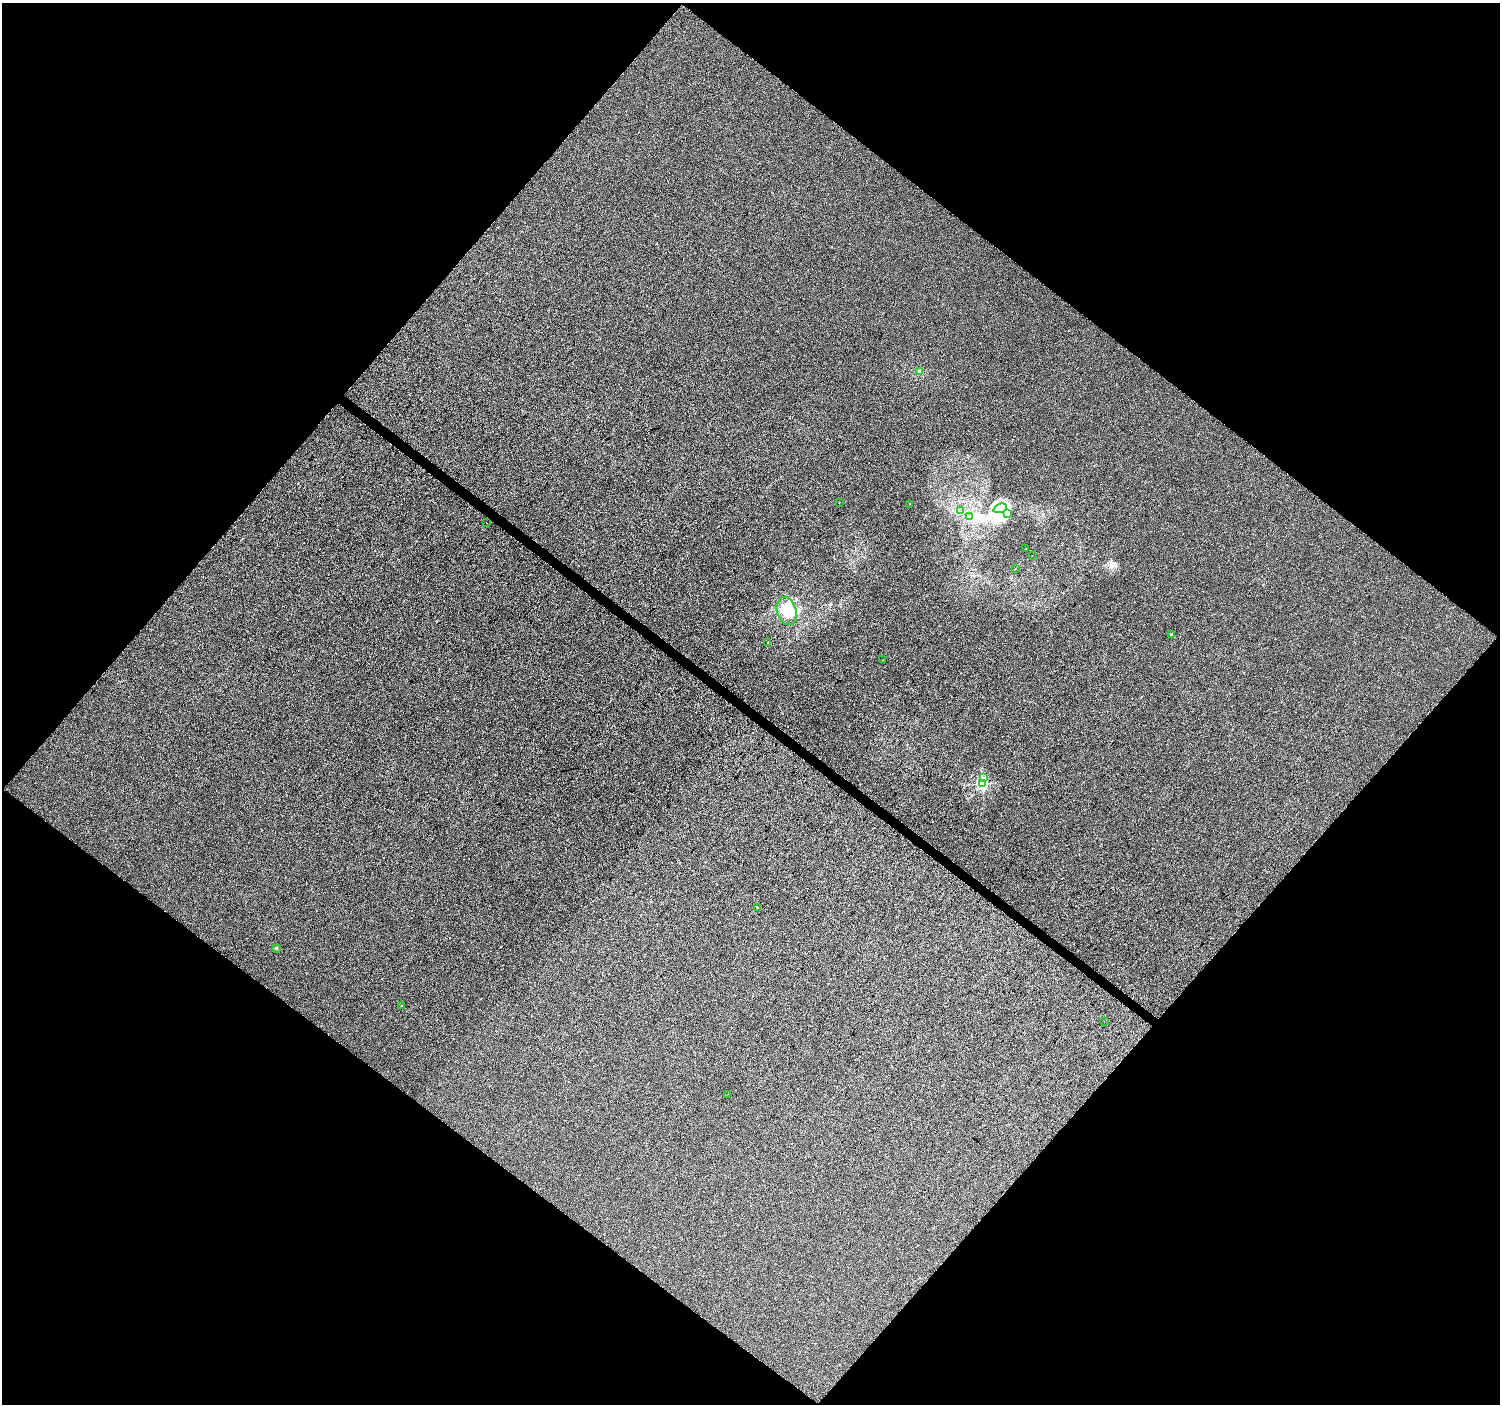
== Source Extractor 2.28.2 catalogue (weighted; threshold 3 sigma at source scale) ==
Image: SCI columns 9-5997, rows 241-5848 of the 5998 x 6023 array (HDU 1 of 3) = the unmasked area's bounding box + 8 px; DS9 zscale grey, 4 x 4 block average (1 PNG px = mean of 4 x 4 image px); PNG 1502 x 1406 px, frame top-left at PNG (2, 3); each listed source drawn as its Kron ellipse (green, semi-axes under 4 px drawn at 4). Shown black and unused: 50% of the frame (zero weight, under 3 of 4 exposures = <1% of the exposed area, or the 3 px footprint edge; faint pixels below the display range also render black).
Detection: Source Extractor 2.28.2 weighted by HDU 2 'WHT'. Background -4.84e-04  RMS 0.0034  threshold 0.0153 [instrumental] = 3 sigma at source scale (4.5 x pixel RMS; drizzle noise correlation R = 1.50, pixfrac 1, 0.0396/0.0396 arcsec/px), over >= 5 px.
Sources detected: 25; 3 inside a brighter object's white glare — neither listed nor drawn; the other 22 listed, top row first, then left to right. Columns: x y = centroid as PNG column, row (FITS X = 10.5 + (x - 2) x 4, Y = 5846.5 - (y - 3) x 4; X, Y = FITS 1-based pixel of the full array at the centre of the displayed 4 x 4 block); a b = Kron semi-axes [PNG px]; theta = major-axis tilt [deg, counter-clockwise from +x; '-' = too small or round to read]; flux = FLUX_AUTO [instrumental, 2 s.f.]
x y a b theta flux
920 371 2 2 - 1.3
839 502 2 2 - 0.44
909 504 2 2 - 0.41
1000 508 7 3 21 9.6
961 510 2 2 - 0.39
1007 514 4 3 - 5.2
970 516 3 3 - 3.7
486 522 2 2 - 3.2
1026 549 2 2 - 1.3
1032 555 2 2 - 0.4
1015 568 2 2 - 0.9
787 611 14 9 -74 39
1171 635 2 2 - 8.4
767 642 2 2 - 1.3
883 660 2 2 - 0.61
984 777 2 2 - 1.5
982 783 2 2 - 340
757 907 2 2 - 1.5
276 948 2 2 - 5.4
401 1005 2 2 - 0.76
1104 1021 2 2 - 3.8
728 1094 2 2 - 0.58
Diffuse or blended objects may show on this block-average render without a row.